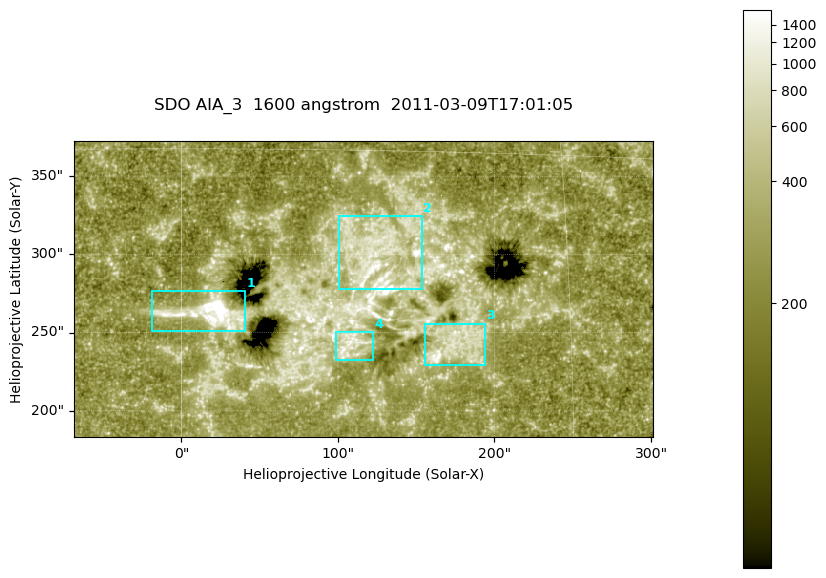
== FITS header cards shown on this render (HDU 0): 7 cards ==
TELESCOP= 'SDO     '           /
INSTRUME= 'AIA_3   '           /
WAVELNTH=                 1600 /
WAVEUNIT= 'angstrom'           /
DATE-OBS= '2011-03-09T17:01:05.120' /
CTYPE1  = 'HPLN-TAN'           /
CTYPE2  = 'HPLT-TAN'           /

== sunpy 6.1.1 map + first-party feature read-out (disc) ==
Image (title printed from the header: SDO AIA_3  1600 angstrom  2011-03-09T17:01:05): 607 x 311 px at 0.609 arcsec/px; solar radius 967 arcsec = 1586 px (partial field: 2.4% of the solar disc is inside the frame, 100% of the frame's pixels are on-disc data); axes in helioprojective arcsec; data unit not stated in the header (colour bar unlabelled)
Pointing: header CRPIX1/2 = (2052.59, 2044.23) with CRVAL1/2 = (0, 0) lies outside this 607 x 311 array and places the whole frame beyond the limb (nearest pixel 1.42 R_sun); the SolarSoft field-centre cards XCEN/YCEN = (116.1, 277.9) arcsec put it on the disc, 1854 arcsec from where CRPIX/CRVAL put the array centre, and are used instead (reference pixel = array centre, CRVAL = XCEN/YCEN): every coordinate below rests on XCEN/YCEN
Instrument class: DISC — disc imager (sunpy class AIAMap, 1600 A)
Bright regions (active regions / flare kernels): reference = the on-disc median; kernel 5 px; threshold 5 sigma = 420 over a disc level ~256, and >= 1.15x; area >= 188 px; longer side >= 4 px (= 2.4 arcsec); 4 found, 4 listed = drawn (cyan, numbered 1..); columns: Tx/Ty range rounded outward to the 2 arcsec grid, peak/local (2 s.f.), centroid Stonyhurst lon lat
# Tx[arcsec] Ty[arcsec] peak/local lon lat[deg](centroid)
1 -20..42 250..278 32 +1 +8
2 100..154 276..326 5.8 +7 +11
3 154..194 228..256 5.3 +11 +7
4 98..124 232..250 5.1 +6 +7